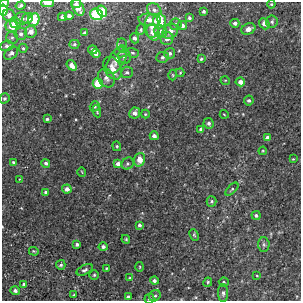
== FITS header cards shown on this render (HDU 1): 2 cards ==
NAXIS1  =                  299
NAXIS2  =                  299

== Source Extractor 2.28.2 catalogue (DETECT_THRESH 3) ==
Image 299 x 299 px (HDU 1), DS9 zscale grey, 1 PNG px = 1 image px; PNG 303 x 303 px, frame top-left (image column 1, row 299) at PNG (2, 2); each listed source drawn as its Kron ellipse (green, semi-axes under 4 px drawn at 4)
Background 0.00145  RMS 0.0034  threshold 0.0103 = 3 sigma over >= 5 px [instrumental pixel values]
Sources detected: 113; all 113 listed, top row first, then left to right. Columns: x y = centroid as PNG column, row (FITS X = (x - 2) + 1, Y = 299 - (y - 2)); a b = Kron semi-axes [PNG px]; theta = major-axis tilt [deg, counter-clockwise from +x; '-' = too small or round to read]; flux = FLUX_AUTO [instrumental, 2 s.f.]
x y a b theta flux
4 3 4 4 - 0.57
47 3 6 4 -1 2.5
76 4 5 4 - 0.68
271 4 4 3 - 0.26
21 6 5 4 - 0.53
78 8 9 5 -66 2.4
3 10 5 4 - 6.5
154 10 8 6 -41 0.79
102 11 6 4 -58 3.9
204 11 3 3 - 0.5
96 14 6 5 - 20
9 15 6 6 - 1.1
69 16 4 4 - 1.1
62 17 4 4 - 0.99
22 18 7 6 - 0.82
28 18 6 5 - 0.87
189 18 3 3 - 0.4
34 20 6 5 - 8.2
150 20 11 6 -4 1.4
159 21 7 6 - 6.2
272 22 6 6 - 0.56
15 23 5 5 - 2.2
235 23 4 4 - 0.69
176 24 6 6 - 0.51
264 24 6 4 -51 1.3
182 25 4 4 - 0.62
152 26 12 7 89 1.7
12 27 6 5 - 3
248 29 7 5 24 1.2
141 30 5 4 - 0.34
170 31 8 7 - 1.3
31 32 6 6 - 1.5
153 32 8 6 -69 2.4
161 32 7 6 - 0.72
84 33 4 4 - 0.44
21 34 6 6 - 0.79
12 38 6 5 - 0.49
134 38 5 4 - 0.65
167 39 6 6 - 1.2
74 44 5 4 - 0.4
122 45 7 5 -83 0.44
7 46 7 5 8 0.71
23 48 4 4 - 0.31
93 50 4 3 - 0.65
121 52 6 5 - 0.49
11 53 8 5 40 0.83
133 53 6 4 -16 0.4
170 53 5 5 - 0.65
96 54 5 4 - 1
124 57 7 6 - 0.7
162 57 6 5 - 0.57
201 59 4 4 - 0.32
117 60 16 7 60 2
72 65 6 4 -51 1.3
112 68 12 8 -61 2
127 72 6 5 - 0.55
180 73 4 4 - 0.24
173 75 5 3 - 0.21
106 78 10 8 -58 1.2
225 80 5 3 - 0.2
240 82 4 4 - 1.3
98 84 5 5 - 5.8
5 98 5 5 - 0.41
249 100 5 5 - 0.46
95 106 5 4 - 0.37
97 111 6 4 -81 0.27
135 113 6 5 - 0.94
145 114 4 4 - 0.23
224 114 4 2 - 0.18
47 119 3 3 - 0.32
209 123 5 5 - 0.59
201 129 4 4 - 0.47
154 136 4 4 - 0.82
267 138 4 4 - 0.92
117 146 5 4 - 0.29
263 151 4 3 - 0.23
293 159 3 2 - 0.18
140 160 7 5 67 2.8
13 162 3 3 - 0.36
46 163 4 4 - 0.55
128 163 6 5 - 0.42
118 164 4 4 - 1.3
82 172 4 3 - 0.16
20 179 3 3 - 0.16
67 189 5 4 - 1.1
232 189 8 3 45 0.32
46 192 4 3 - 0.52
212 201 5 5 - 0.44
256 215 4 4 - 0.57
139 225 4 4 - 0.47
194 235 6 4 -65 0.29
126 239 4 4 - 0.24
77 244 4 4 - 0.53
264 244 7 5 -88 0.52
103 247 4 4 - 0.64
34 251 5 3 - 0.26
61 265 5 4 - 0.47
140 267 5 3 - 0.22
106 268 3 3 - 0.19
85 270 9 5 28 0.56
94 275 5 4 - 0.35
257 275 4 2 - 0.17
129 278 3 2 - 0.19
154 281 4 4 - 0.56
208 282 5 3 - 0.29
224 282 5 4 - 0.34
24 284 4 3 - 0.3
15 291 5 4 - 0.58
223 293 9 5 90 0.64
74 295 4 3 - 0.23
155 296 6 5 - 0.5
128 297 4 3 - 0.73
149 299 5 4 - 0.42
At the frame edge (FLAGS 8, measured only in part): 6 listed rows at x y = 4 3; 47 3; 3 10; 34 20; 12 27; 149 299